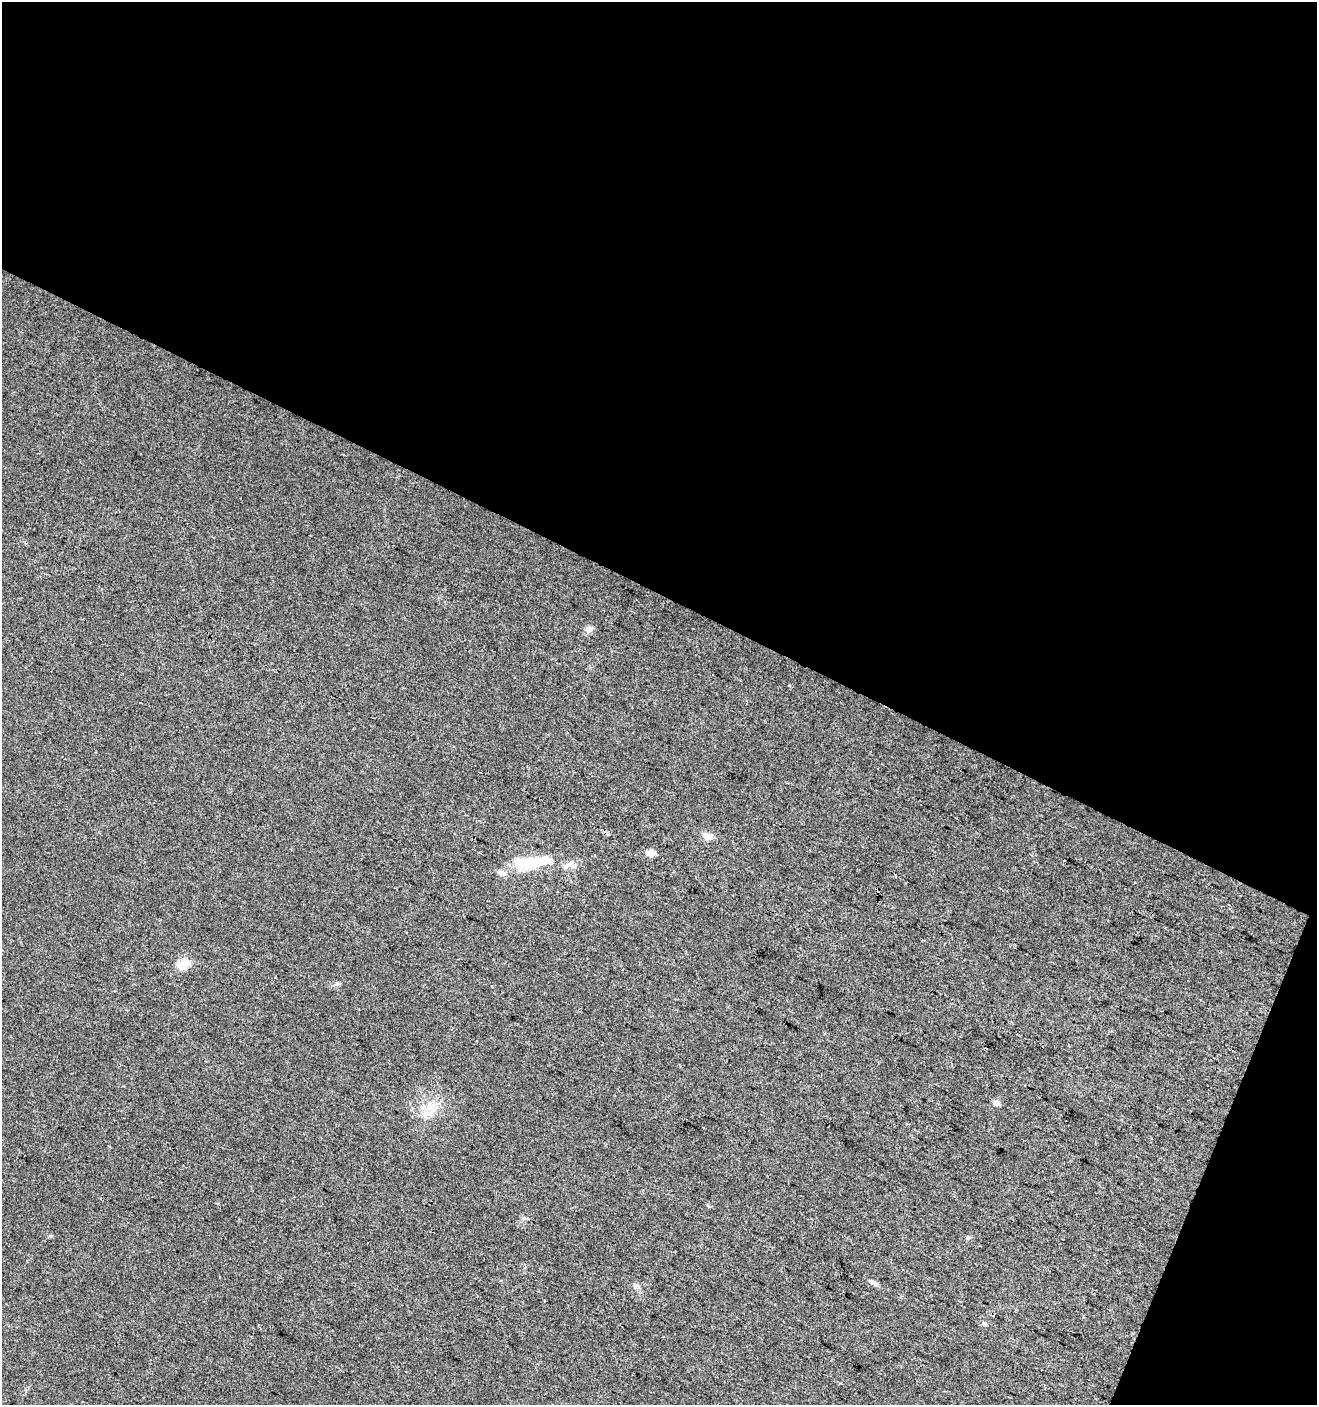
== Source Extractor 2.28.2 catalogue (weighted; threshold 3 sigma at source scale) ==
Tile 2 of 2 x 2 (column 2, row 1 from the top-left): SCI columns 1422-2736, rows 1404-2806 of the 2860 x 2806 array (HDU 1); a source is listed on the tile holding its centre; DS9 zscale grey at full resolution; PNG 1319 x 1407 px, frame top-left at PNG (2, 2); no overlay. Shown black and unused: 45% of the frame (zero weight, under 3 of 4 exposures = <1% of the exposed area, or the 3 px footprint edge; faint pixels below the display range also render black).
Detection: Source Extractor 2.28.2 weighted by HDU 2 'WHT'; one run over the whole footprint, this tile lists its part. Background 0.0238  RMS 0.0047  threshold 0.0213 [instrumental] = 3 sigma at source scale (4.5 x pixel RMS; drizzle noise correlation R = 1.50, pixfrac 1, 0.0396/0.0396 arcsec/px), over >= 5 px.
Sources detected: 12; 1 inside a brighter object's white glare — not listed; the other 11 listed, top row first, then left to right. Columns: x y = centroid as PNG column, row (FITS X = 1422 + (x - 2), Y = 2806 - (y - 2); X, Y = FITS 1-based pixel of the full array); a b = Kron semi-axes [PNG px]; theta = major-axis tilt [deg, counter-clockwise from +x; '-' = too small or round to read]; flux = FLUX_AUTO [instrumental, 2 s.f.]
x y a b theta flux
588 629 11 8 24 2
708 836 13 9 -6 3.3
650 853 9 7 6 3.3
533 863 29 11 14 25
501 873 10 7 -15 2.5
182 966 18 11 35 5.4
986 1048 3 2 - 0.67
996 1103 6 5 - 3
431 1107 15 11 -19 6.1
873 1283 13 5 -26 2
984 1324 6 5 - 0.82
Unlisted compact peaks at least as high as the median listed source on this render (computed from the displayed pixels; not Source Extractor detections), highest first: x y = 789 685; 968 1237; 524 1218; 51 1236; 337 984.